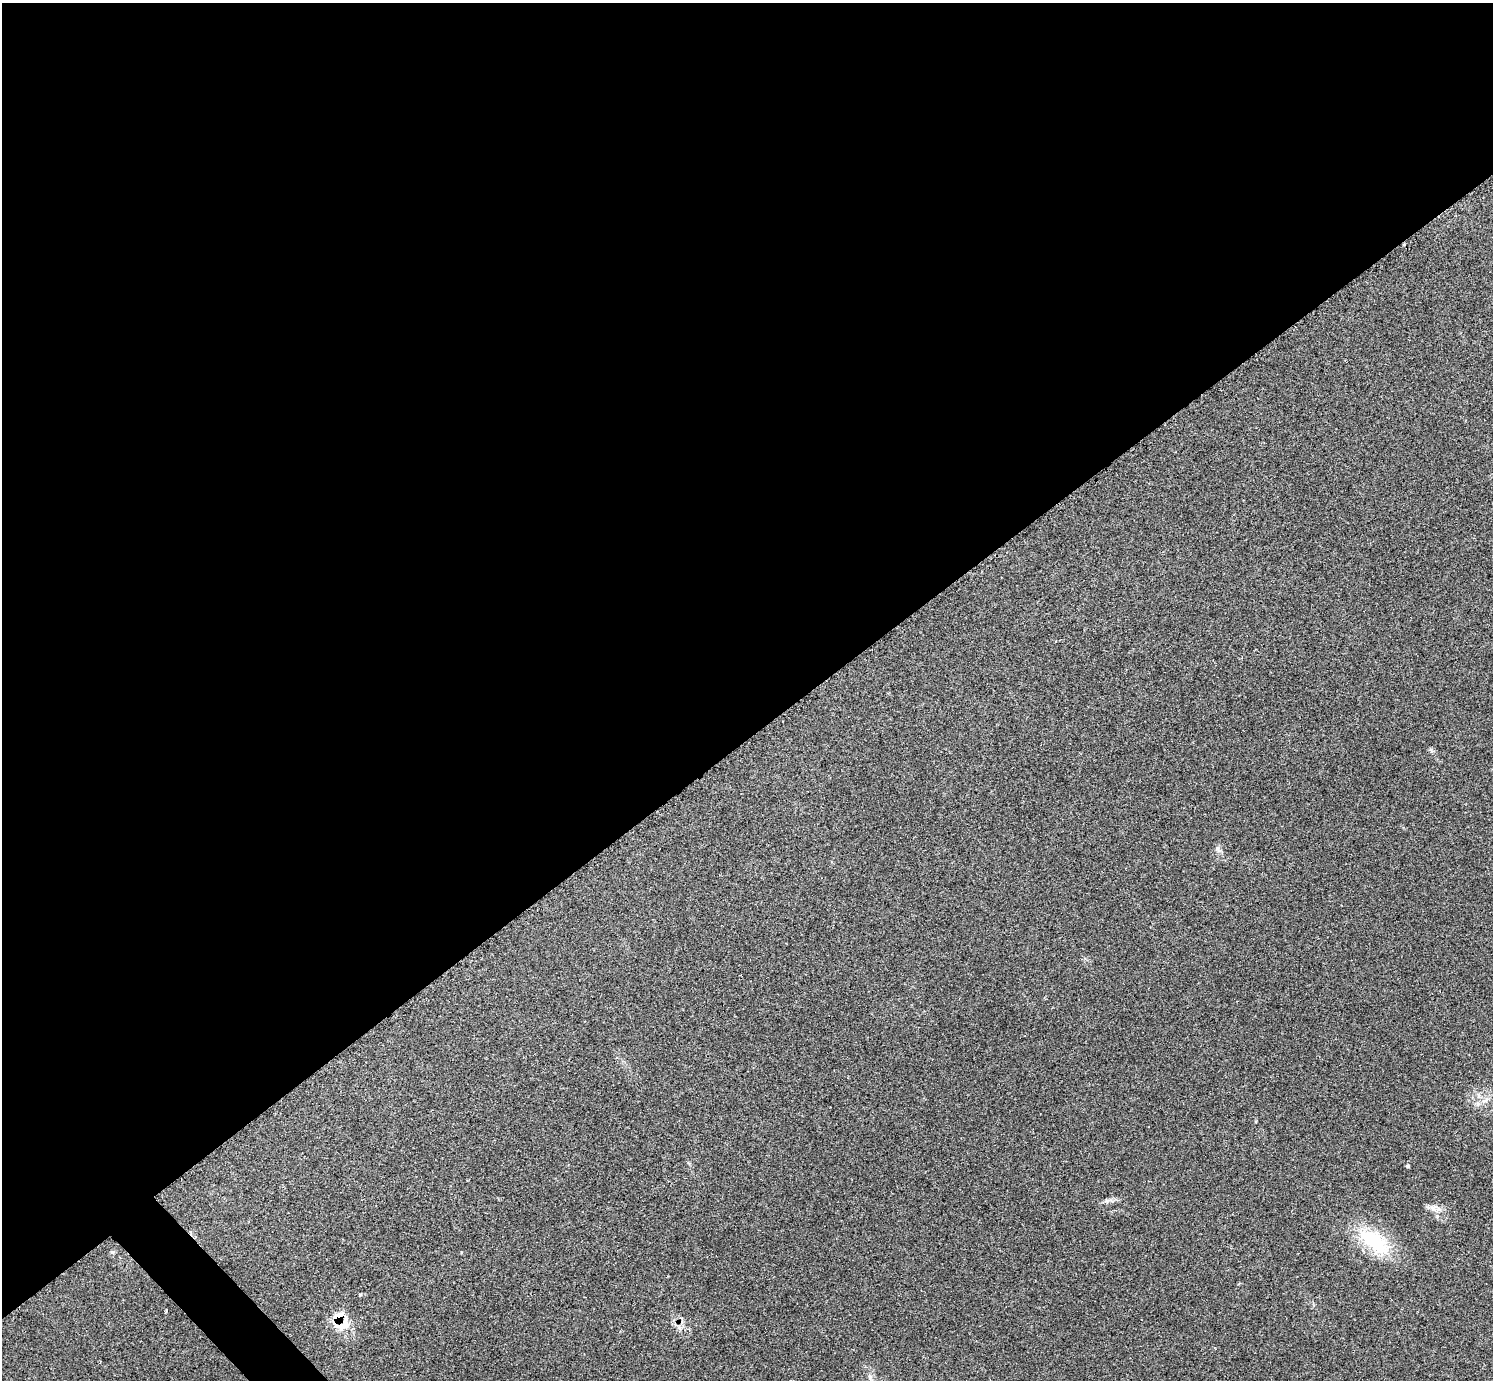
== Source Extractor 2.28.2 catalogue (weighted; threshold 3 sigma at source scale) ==
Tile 2 of 4 x 4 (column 2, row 1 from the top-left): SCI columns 1492-2982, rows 4299-5676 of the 5972 x 5970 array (HDU 1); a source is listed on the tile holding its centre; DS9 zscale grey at full resolution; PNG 1495 x 1382 px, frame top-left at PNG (2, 3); no overlay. Shown black and unused: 54% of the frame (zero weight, under 2 of 3 exposures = <1% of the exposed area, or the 3 px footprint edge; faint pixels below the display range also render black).
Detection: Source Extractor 2.28.2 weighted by HDU 2 'WHT'; one run over the whole footprint, this tile lists its part. Background 0.161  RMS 0.0092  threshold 0.0415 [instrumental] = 3 sigma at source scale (4.5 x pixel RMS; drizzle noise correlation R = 1.50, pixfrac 1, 0.05/0.05 arcsec/px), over >= 5 px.
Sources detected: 11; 1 cosmic-ray / hot-pixel residue — not listed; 2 inside a brighter listed object's ellipse — not listed separately; the other 8 listed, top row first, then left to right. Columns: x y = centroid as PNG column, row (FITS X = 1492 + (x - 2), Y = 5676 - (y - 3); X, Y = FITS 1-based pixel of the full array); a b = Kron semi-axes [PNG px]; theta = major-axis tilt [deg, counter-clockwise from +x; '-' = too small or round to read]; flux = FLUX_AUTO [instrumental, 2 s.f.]
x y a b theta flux
1486 1100 12 5 28 4.2
1407 1166 6 3 -18 0.97
1433 1208 11 8 -65 5
1374 1241 48 24 -39 52
113 1252 6 5 - 1.6
166 1311 4 2 - 1.7
342 1325 25 12 12 15
870 1378 7 6 - 2.4
Overlapping masked pixels (flux is a lower limit): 1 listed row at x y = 342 1325